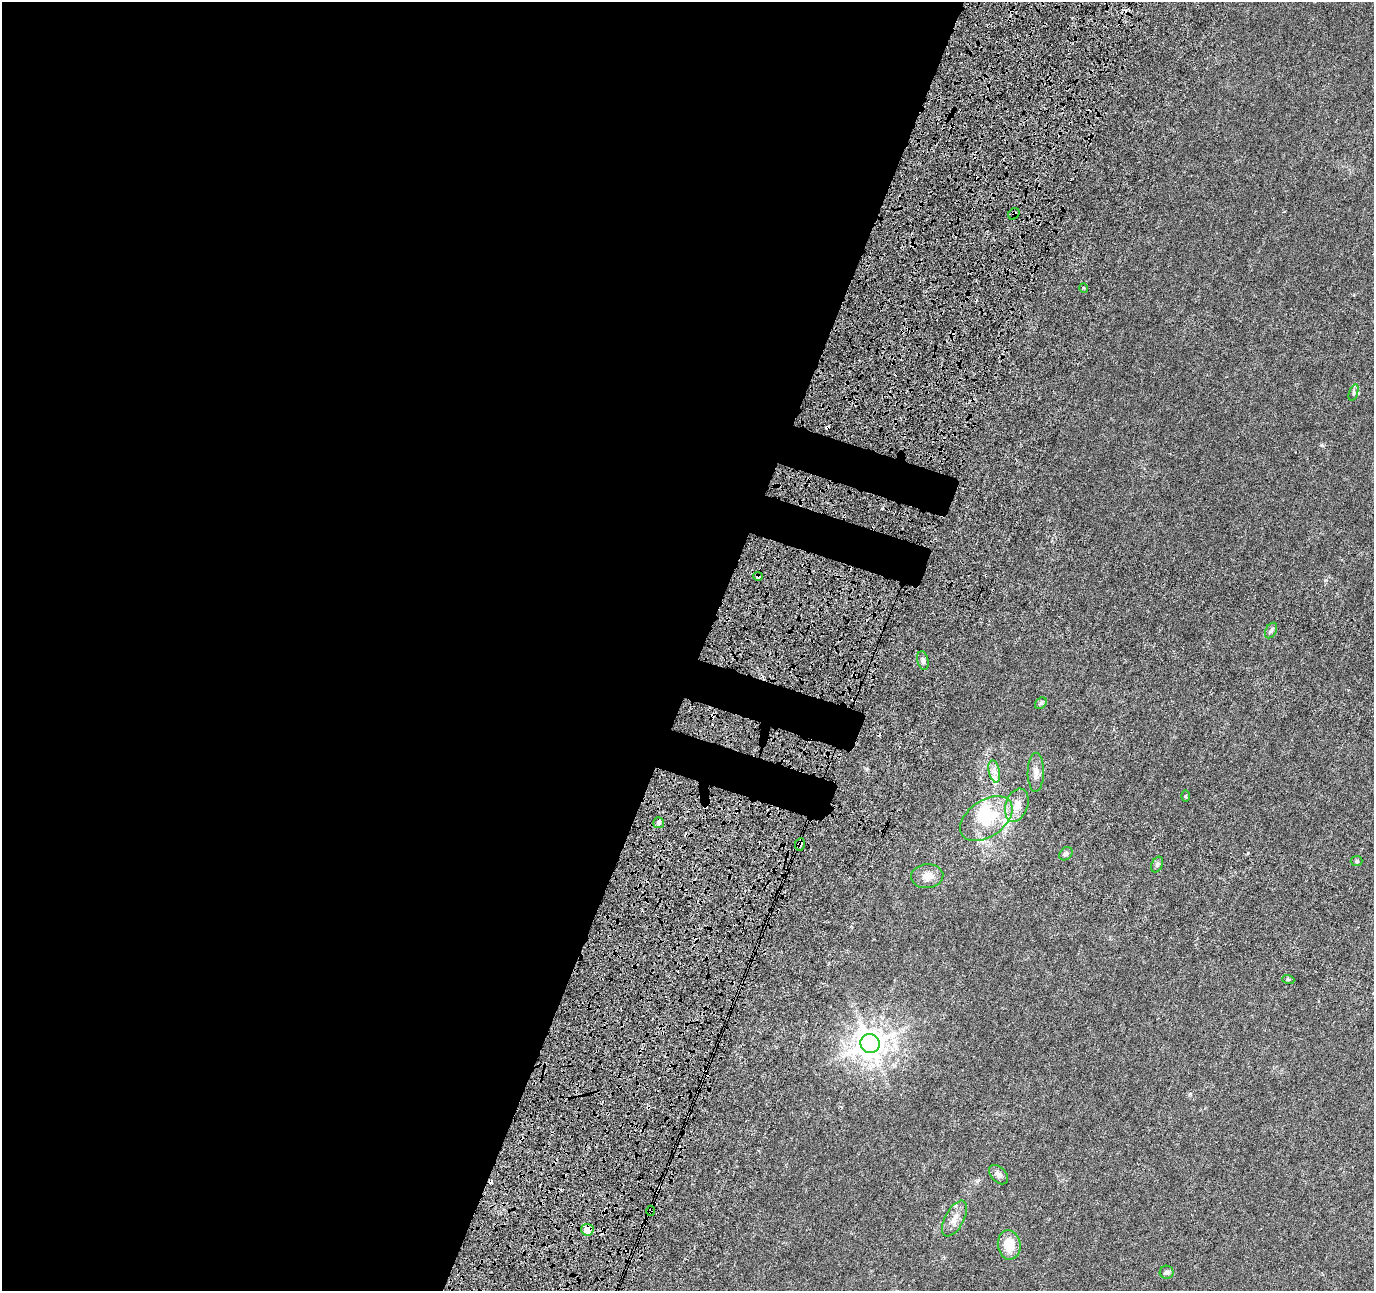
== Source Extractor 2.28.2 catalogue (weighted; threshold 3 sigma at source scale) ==
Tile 5 of 4 x 4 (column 1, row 2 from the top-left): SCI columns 191-1562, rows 2982-4270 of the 5873 x 6022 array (HDU 1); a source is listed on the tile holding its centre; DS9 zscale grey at full resolution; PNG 1376 x 1293 px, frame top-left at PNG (2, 2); each listed source drawn as its Kron ellipse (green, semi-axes under 4 px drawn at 4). Shown black and unused: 54% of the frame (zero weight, under 4 of 8 exposures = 9% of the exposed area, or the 3 px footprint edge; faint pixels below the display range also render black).
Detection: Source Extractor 2.28.2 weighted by HDU 2 'WHT'; one run over the whole footprint, this tile lists its part. Background 0.00921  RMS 0.0012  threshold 0.00494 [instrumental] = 3 sigma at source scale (4.09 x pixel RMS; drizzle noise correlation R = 1.36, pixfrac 0.8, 0.0396/0.0396 arcsec/px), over >= 5 px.
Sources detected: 32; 1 inside a brighter object's white glare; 4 cosmic-ray / hot-pixel residue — neither listed nor drawn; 1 inside a brighter listed object's ellipse — not listed separately; the other 26 listed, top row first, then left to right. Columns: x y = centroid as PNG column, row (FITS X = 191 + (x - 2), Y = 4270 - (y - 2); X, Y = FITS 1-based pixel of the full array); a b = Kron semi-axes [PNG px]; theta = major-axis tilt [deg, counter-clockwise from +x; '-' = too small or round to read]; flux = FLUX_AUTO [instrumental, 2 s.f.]
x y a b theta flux
1014 214 6 5 - 0.2
1084 288 5 3 - 0.1
1354 393 8 3 71 0.2
758 576 5 4 - 0.34
1271 630 8 5 62 0.26
923 660 9 5 -77 0.3
1041 703 6 5 - 0.17
994 771 11 5 -78 0.56
1036 772 19 8 89 0.78
1186 796 5 3 - 0.12
1017 805 17 11 70 1.3
986 818 29 18 35 4.6
659 823 5 5 - 0.28
800 845 6 5 - 0.3
1066 854 7 6 - 0.24
1357 861 6 5 - 0.16
1157 865 8 5 63 0.25
927 876 16 12 5 1
1288 979 6 4 -19 0.13
870 1044 10 9 - 170
999 1175 11 7 -45 0.49
650 1211 5 3 - 0.12
954 1219 19 9 61 0.96
587 1230 6 6 - 1.4
1009 1245 15 11 -82 2.2
1167 1272 7 6 - 0.27
Overlapping masked pixels (flux is a lower limit): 5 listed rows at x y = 1014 214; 758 576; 800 845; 650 1211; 587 1230